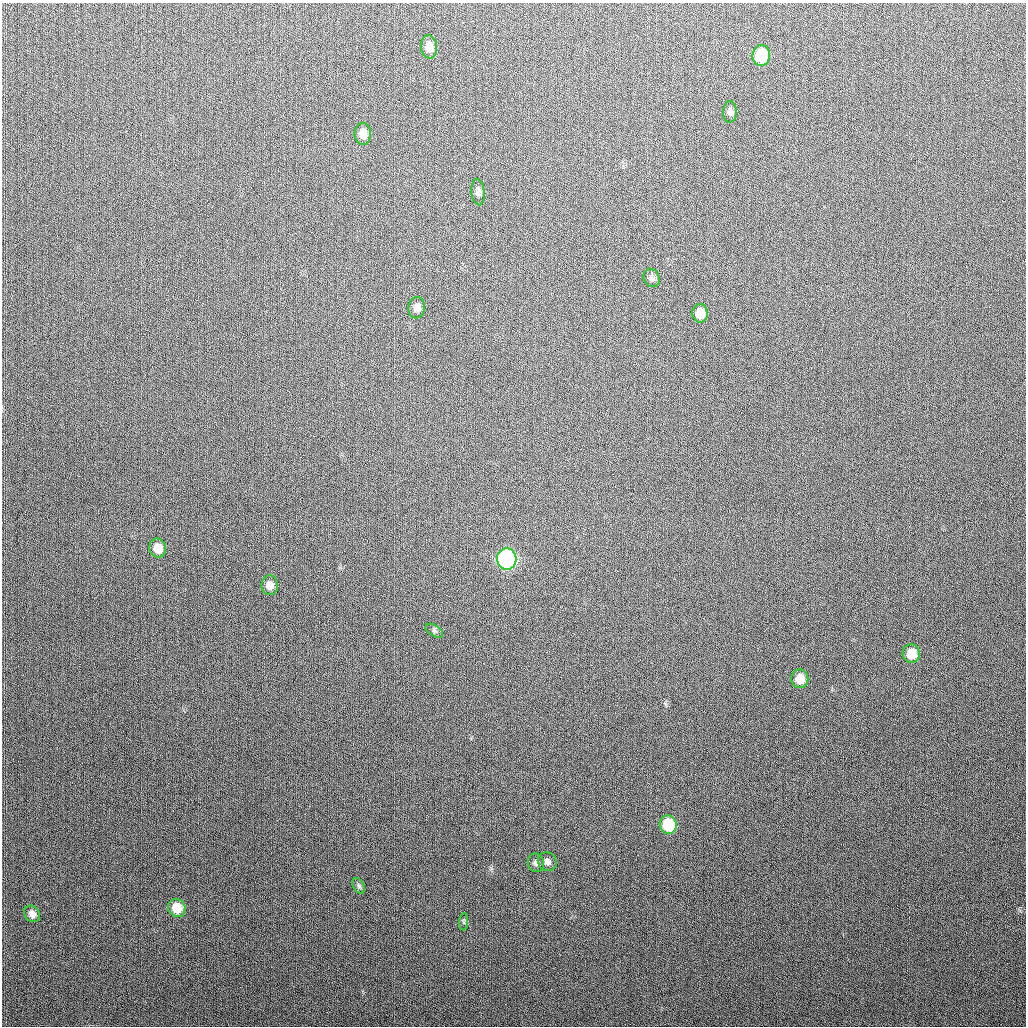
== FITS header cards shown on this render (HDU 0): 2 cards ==
NAXIS1  =                 1024
NAXIS2  =                 1024

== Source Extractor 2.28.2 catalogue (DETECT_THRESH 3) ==
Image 1024 x 1024 px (HDU 0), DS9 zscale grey, 1 PNG px = 1 image px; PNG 1028 x 1028 px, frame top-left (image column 1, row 1024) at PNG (2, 3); each listed source drawn as its Kron ellipse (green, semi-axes under 4 px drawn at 4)
Background 284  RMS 11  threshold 33.7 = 3 sigma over >= 5 px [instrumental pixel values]
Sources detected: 21; all 21 listed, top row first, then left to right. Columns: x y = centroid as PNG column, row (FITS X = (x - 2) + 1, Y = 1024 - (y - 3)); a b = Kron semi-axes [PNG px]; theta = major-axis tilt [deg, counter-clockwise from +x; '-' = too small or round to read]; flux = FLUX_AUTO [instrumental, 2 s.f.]
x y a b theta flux
429 47 12 8 -85 7900
761 55 10 8 84 34000
730 112 10 7 90 2700
363 134 11 8 -89 6600
478 192 13 6 -85 2800
652 278 9 7 -61 2700
417 308 11 8 83 3900
700 313 9 7 -88 9000
158 548 9 8 - 9200
507 559 10 9 - 200000
270 585 10 8 -84 5200
434 631 10 5 -32 1600
911 654 9 8 - 12000
800 679 9 8 - 9900
668 825 9 8 - 34000
547 862 10 9 - 3600
536 863 9 8 - 3100
359 886 8 5 -61 1600
177 908 9 8 - 15000
32 914 9 7 -49 4800
464 922 9 3 85 1100